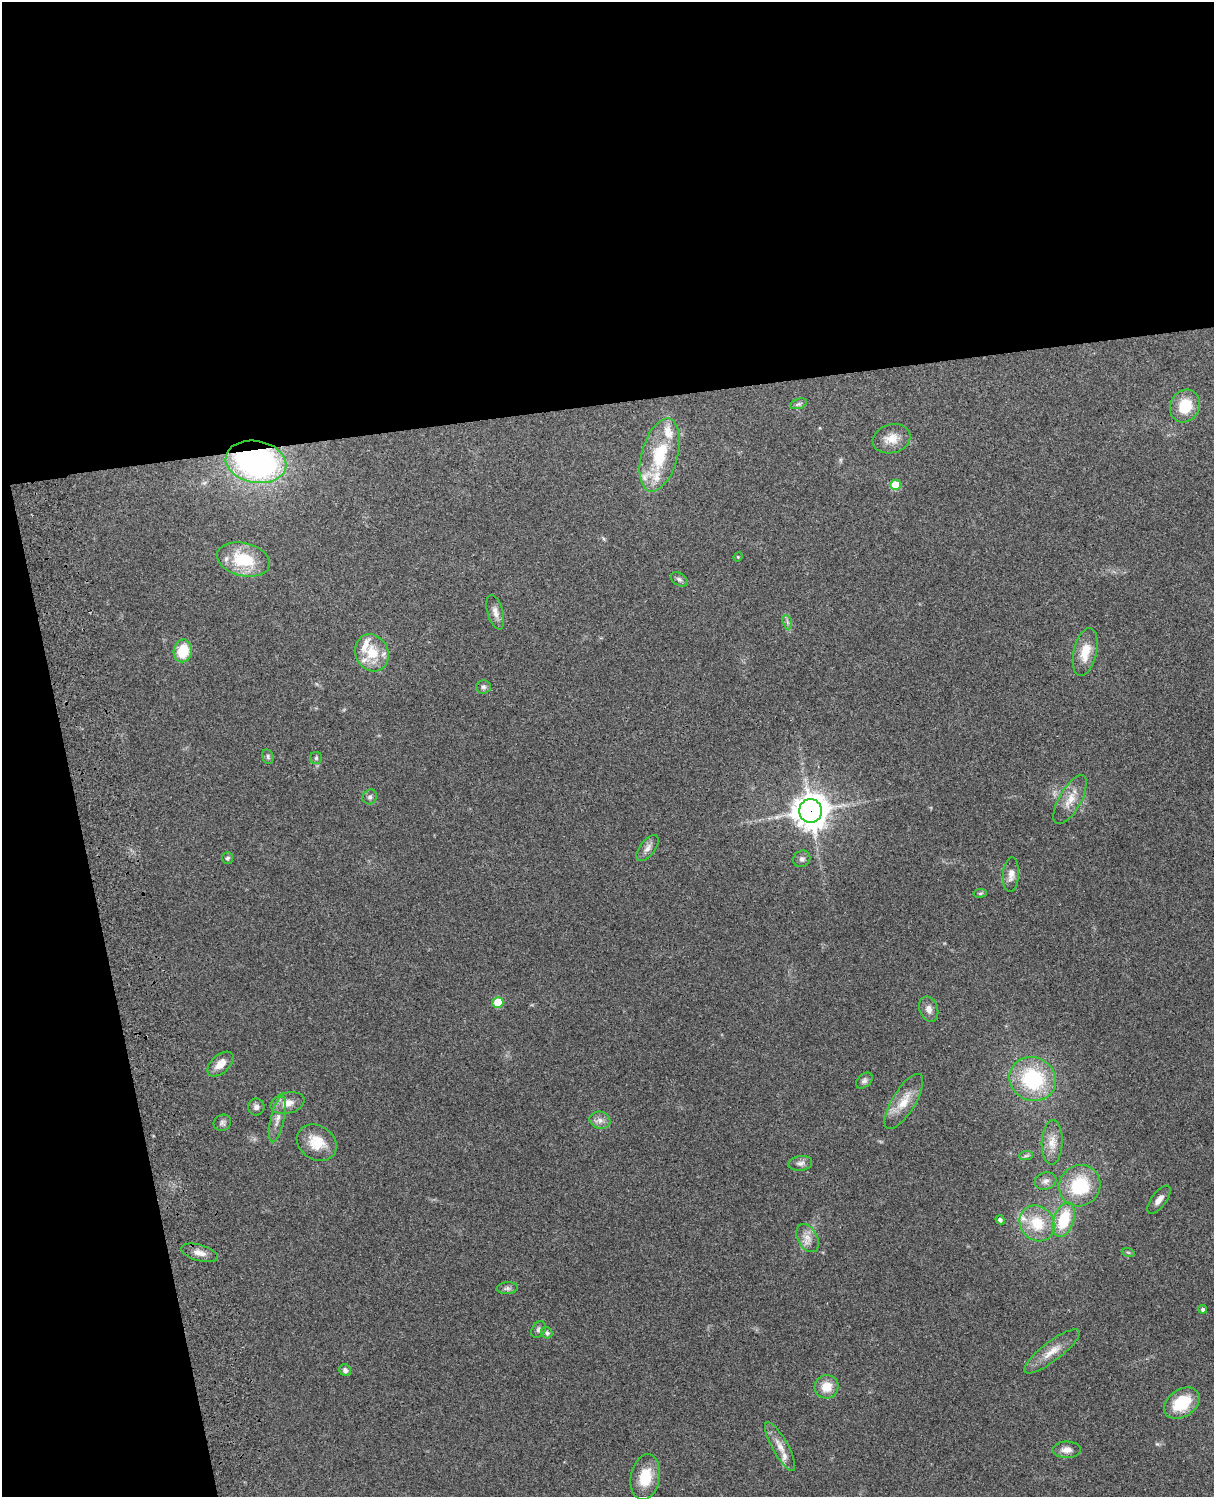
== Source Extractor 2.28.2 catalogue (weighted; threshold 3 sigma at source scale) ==
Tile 1 of 4 x 3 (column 1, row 1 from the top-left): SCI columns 119-1330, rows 3155-4649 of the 5087 x 4926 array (HDU 1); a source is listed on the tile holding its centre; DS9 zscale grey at full resolution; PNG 1216 x 1499 px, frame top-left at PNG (2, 2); each listed source drawn as its Kron ellipse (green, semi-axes under 4 px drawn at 4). Shown black and unused: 33% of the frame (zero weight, under 3 of 4 exposures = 6% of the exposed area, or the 3 px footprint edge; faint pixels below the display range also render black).
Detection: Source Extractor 2.28.2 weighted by HDU 2 'WHT'; one run over the whole footprint, this tile lists its part. Background 0.259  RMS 0.0089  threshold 0.0401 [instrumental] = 3 sigma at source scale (4.5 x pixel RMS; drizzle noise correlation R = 1.50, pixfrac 1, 0.05/0.05 arcsec/px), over >= 5 px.
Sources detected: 68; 1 too faint to see at this stretch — neither listed nor drawn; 7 inside a brighter listed object's ellipse — not listed separately; the other 60 listed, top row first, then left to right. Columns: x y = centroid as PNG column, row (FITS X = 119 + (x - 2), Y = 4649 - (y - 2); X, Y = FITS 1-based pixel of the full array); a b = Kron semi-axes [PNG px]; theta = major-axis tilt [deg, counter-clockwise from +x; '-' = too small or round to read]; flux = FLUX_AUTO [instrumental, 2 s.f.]
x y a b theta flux
798 404 9 5 18 2.1
1185 406 17 14 61 24
891 439 19 14 17 12
660 455 37 18 74 48
256 462 30 21 -10 240
895 485 5 5 - 27
738 557 5 4 - 0.97
243 560 27 16 -13 41
679 579 9 6 -32 2.3
495 612 18 8 -75 6
787 622 7 4 -71 1.9
183 651 11 9 78 24
1085 652 24 11 77 17
372 653 19 16 -63 23
483 687 7 7 - 2.2
268 757 7 5 -75 2.2
316 758 6 6 - 1.6
370 797 7 7 - 2.7
1070 800 27 11 61 13
811 811 12 11 - 1500
647 848 15 7 53 5.1
227 858 6 5 - 1.9
802 859 9 8 - 3.2
1011 875 17 8 86 6.1
980 893 7 3 8 1.1
498 1003 5 5 - 33
929 1009 13 9 -70 5.8
220 1064 15 9 42 9.3
1033 1079 24 21 -24 70
864 1080 10 6 41 2.6
904 1102 31 11 58 17
288 1103 17 10 14 10
256 1107 8 8 - 3.2
277 1119 24 6 77 7.8
600 1120 10 8 -16 4.9
222 1123 9 8 - 2.8
317 1143 21 17 -33 21
1052 1143 22 10 88 11
1026 1156 7 4 2 1.8
800 1163 12 7 7 3.8
1046 1181 11 8 17 4.6
1080 1186 21 20 - 49
1159 1200 17 7 53 6.3
1000 1220 5 4 - 2.6
1064 1220 18 10 71 34
1037 1223 19 16 -53 26
807 1238 15 10 -60 7.7
1128 1252 6 4 -19 1.3
200 1253 19 8 -15 7.2
507 1288 10 6 5 2.7
1203 1309 4 4 - 2
539 1329 9 6 58 2.4
547 1333 6 5 - 2
1052 1351 34 9 37 14
345 1370 6 5 - 2.8
826 1387 12 11 - 14
1182 1403 19 13 34 34
780 1446 27 8 -61 9.8
1067 1450 14 8 1 6.7
645 1477 23 14 80 23
Overlapping masked pixels (flux is a lower limit): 2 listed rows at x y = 256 462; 811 811